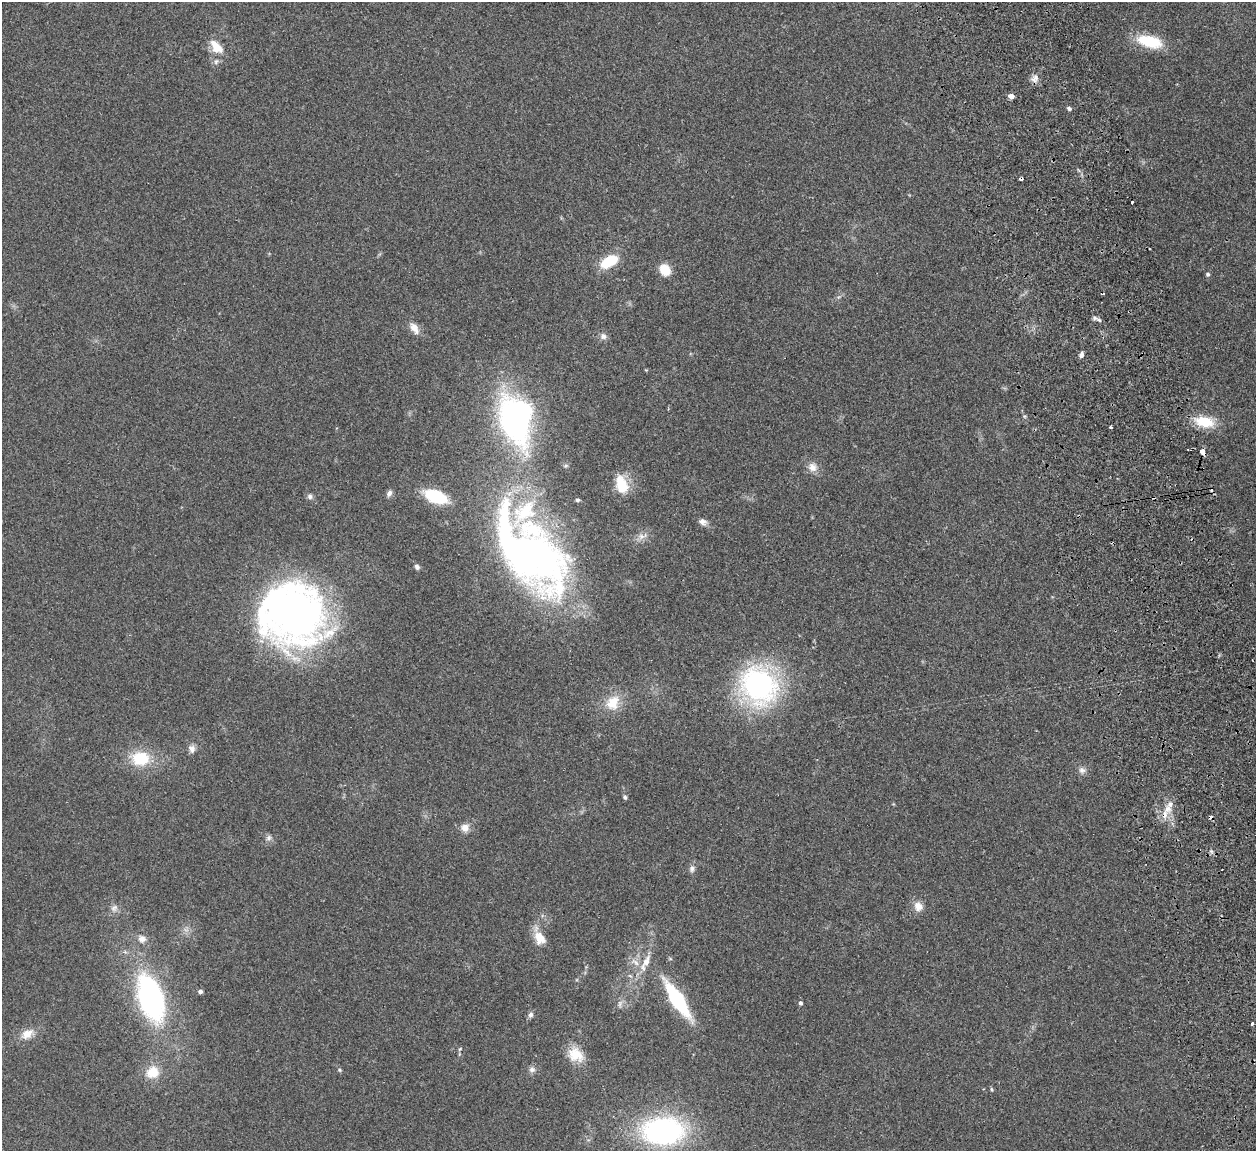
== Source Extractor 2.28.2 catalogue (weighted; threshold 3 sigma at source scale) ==
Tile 6 of 4 x 4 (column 2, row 2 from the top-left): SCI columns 1311-2564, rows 2459-3607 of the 5132 x 5030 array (HDU 1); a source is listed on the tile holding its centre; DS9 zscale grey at full resolution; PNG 1258 x 1153 px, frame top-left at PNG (2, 2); no overlay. Shown black and unused: <1% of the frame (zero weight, under 2 of 3 exposures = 3% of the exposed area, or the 3 px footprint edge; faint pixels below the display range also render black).
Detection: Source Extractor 2.28.2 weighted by HDU 2 'WHT'; one run over the whole footprint, this tile lists its part. Background 0.176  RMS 0.011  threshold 0.0488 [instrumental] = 3 sigma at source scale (4.5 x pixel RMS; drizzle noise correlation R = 1.50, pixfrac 1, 0.05/0.05 arcsec/px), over >= 5 px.
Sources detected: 70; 2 inside a brighter object's white glare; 6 cosmic-ray / hot-pixel residue — not listed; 2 inside a brighter listed object's ellipse — not listed separately; the other 60 listed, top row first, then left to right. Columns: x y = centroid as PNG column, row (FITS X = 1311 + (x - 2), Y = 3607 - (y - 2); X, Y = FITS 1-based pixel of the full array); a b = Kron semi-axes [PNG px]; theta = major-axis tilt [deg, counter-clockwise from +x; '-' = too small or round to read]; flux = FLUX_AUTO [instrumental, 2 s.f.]
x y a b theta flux
1150 41 29 13 -14 37
216 47 18 10 -51 18
216 62 7 5 69 2.8
1035 78 12 8 69 6
1011 96 5 4 - 8.9
1069 109 5 4 - 2.1
1132 202 3 3 - 3.6
609 261 20 11 30 33
665 270 9 8 - 28
1208 274 5 5 - 2.1
1094 318 8 6 -14 3.3
414 328 17 9 -57 9.3
603 336 9 8 - 4.4
1081 355 7 6 - 3.7
515 420 52 31 -76 290
1204 422 23 13 -11 30
1111 427 4 3 - 1.4
1202 452 5 4 - 11
812 467 13 12 - 8.8
621 485 23 14 -76 26
389 493 9 6 58 3.9
310 496 8 7 - 3.1
435 496 19 10 -21 65
577 500 5 4 - 2.3
703 522 11 8 -29 5.1
642 536 16 7 14 7.5
533 551 90 52 -34 480
417 567 7 5 -49 3
294 611 66 64 -86 510
759 685 35 29 -57 240
613 703 22 17 63 23
192 749 10 8 -75 5.1
140 758 21 16 0 38
1082 770 10 8 -40 4.6
625 797 5 4 - 1.9
1168 809 10 9 - 7.5
465 828 10 9 - 8.1
268 838 8 7 - 3.5
692 869 10 7 78 3.9
918 906 13 11 -50 9.4
114 908 11 8 51 5.2
540 938 17 12 -56 17
142 939 11 9 -16 6.7
646 961 19 9 62 13
636 962 11 6 -52 6.7
200 992 4 4 - 3.4
151 998 38 19 -72 240
677 1000 34 10 -57 100
800 1003 4 3 - 4.3
620 1004 11 6 82 4
531 1015 8 6 58 3.3
1252 1024 4 3 - 4.1
27 1034 18 11 32 13
460 1049 6 4 44 1.4
576 1055 22 17 -40 21
532 1069 9 7 0 3.9
339 1070 6 4 -22 1.5
153 1072 15 14 - 20
991 1089 6 3 -71 1.3
663 1131 37 24 1 240
Overlapping masked pixels (flux is a lower limit): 1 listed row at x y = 1202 452